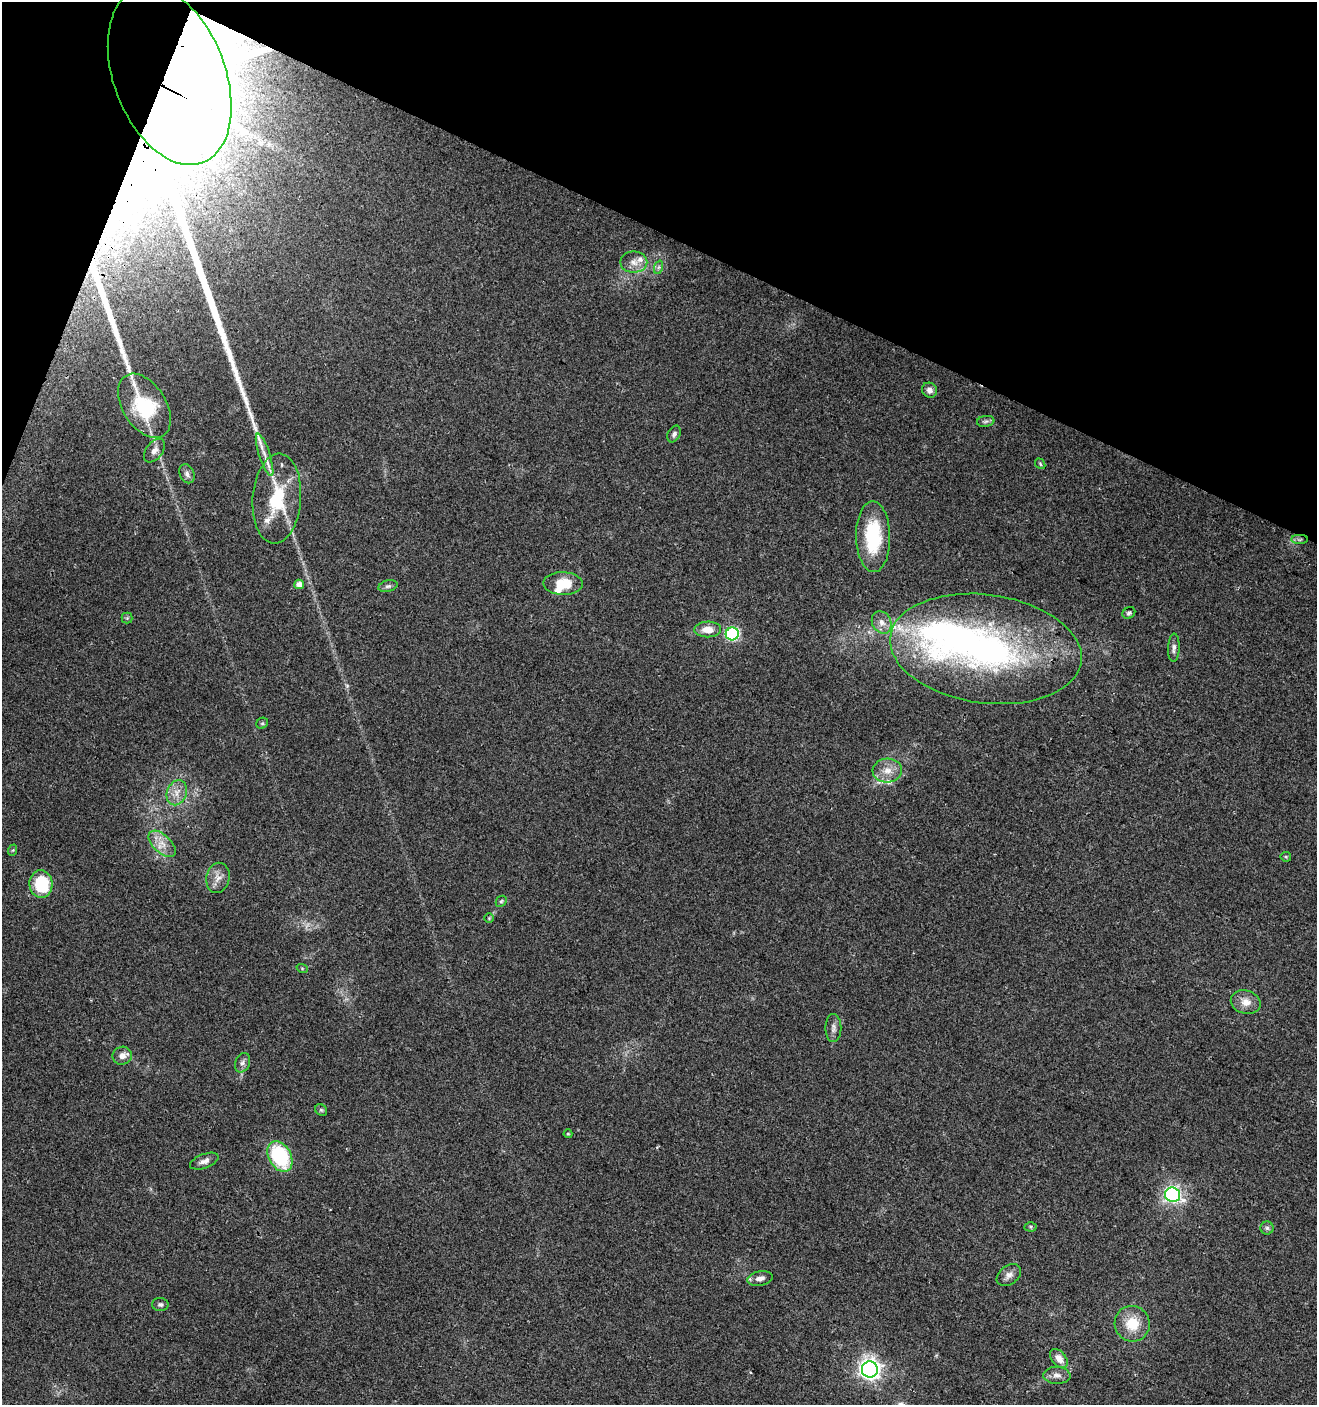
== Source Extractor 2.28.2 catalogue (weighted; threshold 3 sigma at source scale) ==
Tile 2 of 4 x 4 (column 2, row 1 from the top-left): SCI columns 1618-2932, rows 4222-5624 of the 5798 x 5644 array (HDU 1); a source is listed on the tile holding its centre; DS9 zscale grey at full resolution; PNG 1319 x 1407 px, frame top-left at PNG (2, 2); each listed source drawn as its Kron ellipse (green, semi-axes under 4 px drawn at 4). Shown black and unused: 19% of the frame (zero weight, under 2 of 3 exposures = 2% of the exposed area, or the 3 px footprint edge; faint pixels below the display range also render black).
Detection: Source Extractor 2.28.2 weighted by HDU 2 'WHT'; one run over the whole footprint, this tile lists its part. Background 0.0612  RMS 0.0087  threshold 0.0392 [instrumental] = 3 sigma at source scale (4.5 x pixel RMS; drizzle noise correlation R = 1.50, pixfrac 1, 0.0396/0.0396 arcsec/px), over >= 5 px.
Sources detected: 65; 1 too faint to see at this stretch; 5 inside a brighter object's white glare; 1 long thin detection or spike segment (spike, bleed or trail) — neither listed nor drawn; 5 inside a brighter listed object's ellipse — not listed separately; the other 53 listed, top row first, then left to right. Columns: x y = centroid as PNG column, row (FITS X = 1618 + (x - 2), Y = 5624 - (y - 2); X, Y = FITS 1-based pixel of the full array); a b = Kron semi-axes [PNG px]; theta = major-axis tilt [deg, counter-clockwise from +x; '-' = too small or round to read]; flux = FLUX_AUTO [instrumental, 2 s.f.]
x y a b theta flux
170 76 93 56 -69 3800
634 262 13 10 0 7.2
659 267 7 4 71 1.7
929 390 8 7 - 3.8
144 406 35 21 -57 54
986 421 9 5 7 2.1
674 434 9 6 63 2.5
154 450 13 8 53 5.2
265 455 22 5 -72 8
1040 464 6 4 -49 1.1
187 474 10 7 -65 3.7
277 499 45 24 86 52
873 537 35 17 -89 51
1300 539 8 4 0 2.2
563 583 20 11 -1 19
299 584 5 4 - 5.8
388 586 10 5 14 2.3
1129 613 7 5 36 1.7
127 618 5 5 - 1.2
882 622 12 9 -61 6.2
708 629 13 8 1 9.4
732 634 6 6 - 120
1174 648 14 6 87 3.8
986 649 96 54 -8 300
262 723 6 5 - 1.2
887 770 14 12 5 10
177 793 13 9 68 7.9
162 844 16 9 -42 9
13 850 6 3 71 0.92
1286 857 5 5 - 1.1
218 878 15 11 78 7.3
41 884 14 11 -84 44
501 901 6 5 - 1.3
489 918 5 5 - 1
302 968 6 3 -19 0.99
1246 1002 15 11 -14 9.1
833 1028 14 8 90 4.1
122 1056 9 9 - 5.7
243 1063 10 7 68 3.3
321 1110 6 5 - 1.3
568 1134 4 4 - 0.84
280 1156 16 11 -60 69
204 1161 15 7 21 4.5
1172 1195 8 7 - 160
1031 1227 6 4 -1 1.2
1267 1228 6 6 - 1.8
1009 1275 13 9 36 4.9
760 1278 13 7 10 4.4
160 1304 8 6 -1 2.1
1132 1324 18 17 - 21
1059 1358 11 7 -50 7.8
870 1369 8 8 - 450
1057 1375 13 8 -2 4.8
Overlapping masked pixels (flux is a lower limit): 1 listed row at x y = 170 76